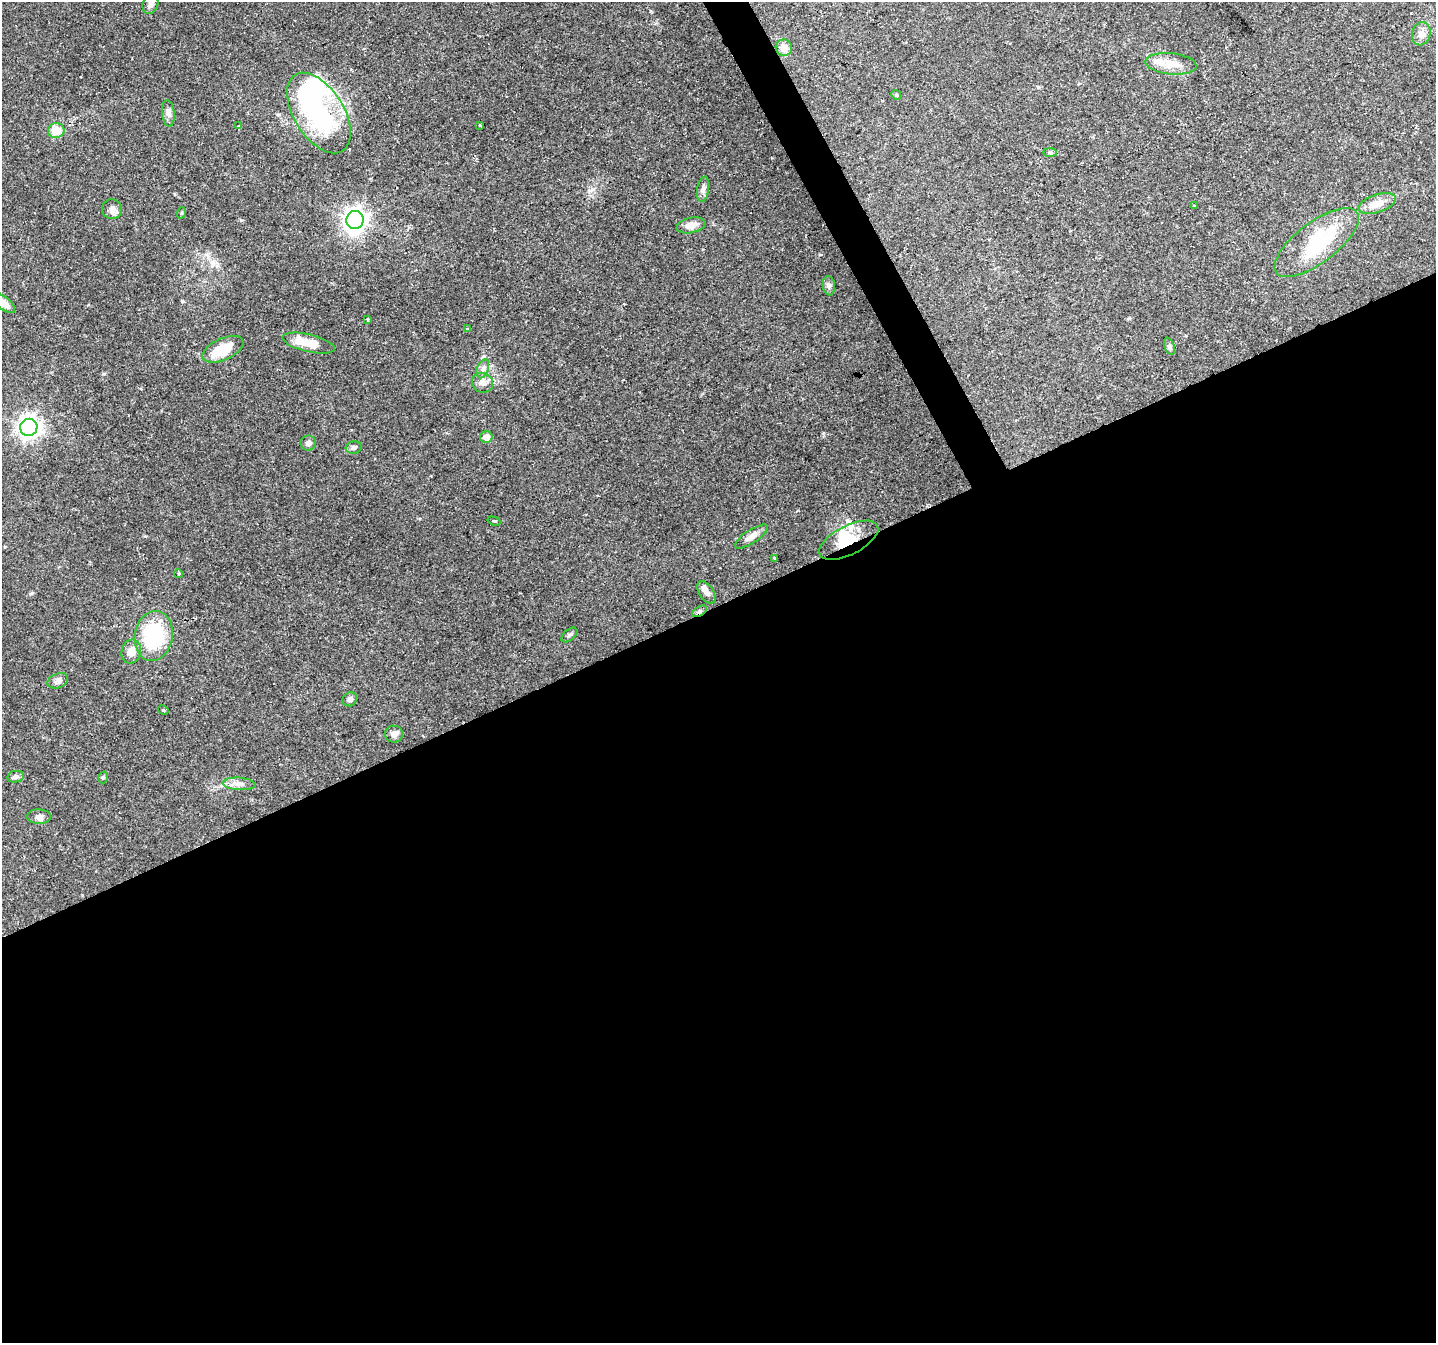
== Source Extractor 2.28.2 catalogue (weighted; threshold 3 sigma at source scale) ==
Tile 15 of 4 x 4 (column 3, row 4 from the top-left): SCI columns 2872-4305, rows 159-1499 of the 5740 x 5617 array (HDU 1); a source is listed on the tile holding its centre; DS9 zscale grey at full resolution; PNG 1438 x 1345 px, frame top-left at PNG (2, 2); each listed source drawn as its Kron ellipse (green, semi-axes under 4 px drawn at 4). Shown black and unused: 56% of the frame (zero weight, under 2 of 3 exposures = <1% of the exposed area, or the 3 px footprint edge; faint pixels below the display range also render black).
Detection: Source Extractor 2.28.2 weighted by HDU 2 'WHT'; one run over the whole footprint, this tile lists its part. Background 0.0931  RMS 0.0052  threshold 0.0235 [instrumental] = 3 sigma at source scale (4.5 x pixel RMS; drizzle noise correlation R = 1.50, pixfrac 1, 0.0396/0.0396 arcsec/px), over >= 5 px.
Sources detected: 56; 4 inside a brighter object's white glare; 1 cosmic-ray / hot-pixel residue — neither listed nor drawn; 1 inside a brighter listed object's ellipse — not listed separately; the other 50 listed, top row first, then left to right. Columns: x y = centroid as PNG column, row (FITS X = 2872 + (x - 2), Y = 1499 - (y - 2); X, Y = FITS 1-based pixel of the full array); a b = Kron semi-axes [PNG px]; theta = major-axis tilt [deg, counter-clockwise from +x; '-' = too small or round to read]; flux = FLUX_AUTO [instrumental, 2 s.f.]
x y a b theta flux
150 4 10 7 71 2.4
1421 34 11 9 75 3.7
784 48 8 8 - 5.2
1171 64 26 10 -5 8.4
896 95 5 4 - 0.7
168 113 13 6 -85 2.1
319 113 45 25 -58 79
480 125 3 3 - 0.65
239 126 3 3 - 1.2
56 131 8 7 - 8.9
1050 152 7 4 -1 0.83
703 189 12 6 82 2.1
1377 203 19 9 18 6.7
1194 206 4 2 - 0.37
112 209 10 9 - 2.8
181 213 6 3 71 0.53
355 220 9 8 - 360
691 225 14 7 12 4.5
1317 242 50 20 37 39
829 286 9 6 -82 1.6
3 303 14 6 -38 4.4
368 320 3 3 - 0.96
467 328 3 2 - 0.74
309 343 27 8 -13 10
1169 346 9 5 -68 1.1
223 349 22 11 24 16
483 369 10 5 70 2
482 383 11 9 -27 3.8
29 427 9 8 - 320
486 437 6 6 - 4
308 443 7 7 - 1.9
354 447 8 6 15 1.6
494 521 6 3 -16 0.78
751 537 19 6 33 3.7
849 540 32 14 27 16
775 558 3 2 - 0.9
178 574 4 4 - 0.74
706 592 12 7 -56 2.4
700 611 8 4 31 1.2
569 635 9 5 39 1.4
154 636 25 19 81 38
131 652 12 9 76 4.3
58 681 11 7 21 2.1
350 699 8 6 35 1.8
163 710 5 3 - 0.58
394 734 9 8 - 2.4
15 777 8 5 10 1.6
103 777 6 4 73 0.95
239 784 16 6 -4 3.2
39 817 12 7 -1 2.3
Overlapping masked pixels (flux is a lower limit): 2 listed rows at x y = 849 540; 700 611
Isophote crosses this tile's border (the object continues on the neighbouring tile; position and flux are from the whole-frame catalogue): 1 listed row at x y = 3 303
Unlisted compact peaks at least as high as the median listed source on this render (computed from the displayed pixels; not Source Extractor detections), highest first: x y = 241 220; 32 593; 103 374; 182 301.